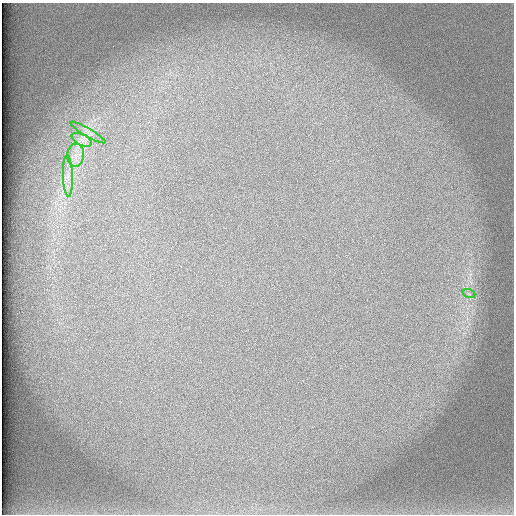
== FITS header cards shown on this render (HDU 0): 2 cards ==
NAXIS1  =                  512 /
NAXIS2  =                  512 /

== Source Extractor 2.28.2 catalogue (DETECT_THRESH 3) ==
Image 512 x 512 px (HDU 0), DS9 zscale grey, 1 PNG px = 1 image px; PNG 516 x 516 px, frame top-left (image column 1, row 512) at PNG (2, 3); each listed source drawn as its Kron ellipse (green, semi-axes under 4 px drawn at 4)
Background 100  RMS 3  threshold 9.02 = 3 sigma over >= 5 px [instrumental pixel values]
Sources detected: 5; all 5 listed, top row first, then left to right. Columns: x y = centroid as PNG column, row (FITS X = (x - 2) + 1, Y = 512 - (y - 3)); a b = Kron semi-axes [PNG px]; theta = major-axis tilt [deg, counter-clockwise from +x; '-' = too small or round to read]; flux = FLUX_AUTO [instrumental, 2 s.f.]
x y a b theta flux
88 133 20 3 -30 770
82 140 11 5 -27 1100
76 155 11 8 86 1800
68 176 21 5 -88 1700
469 294 6 4 -19 400